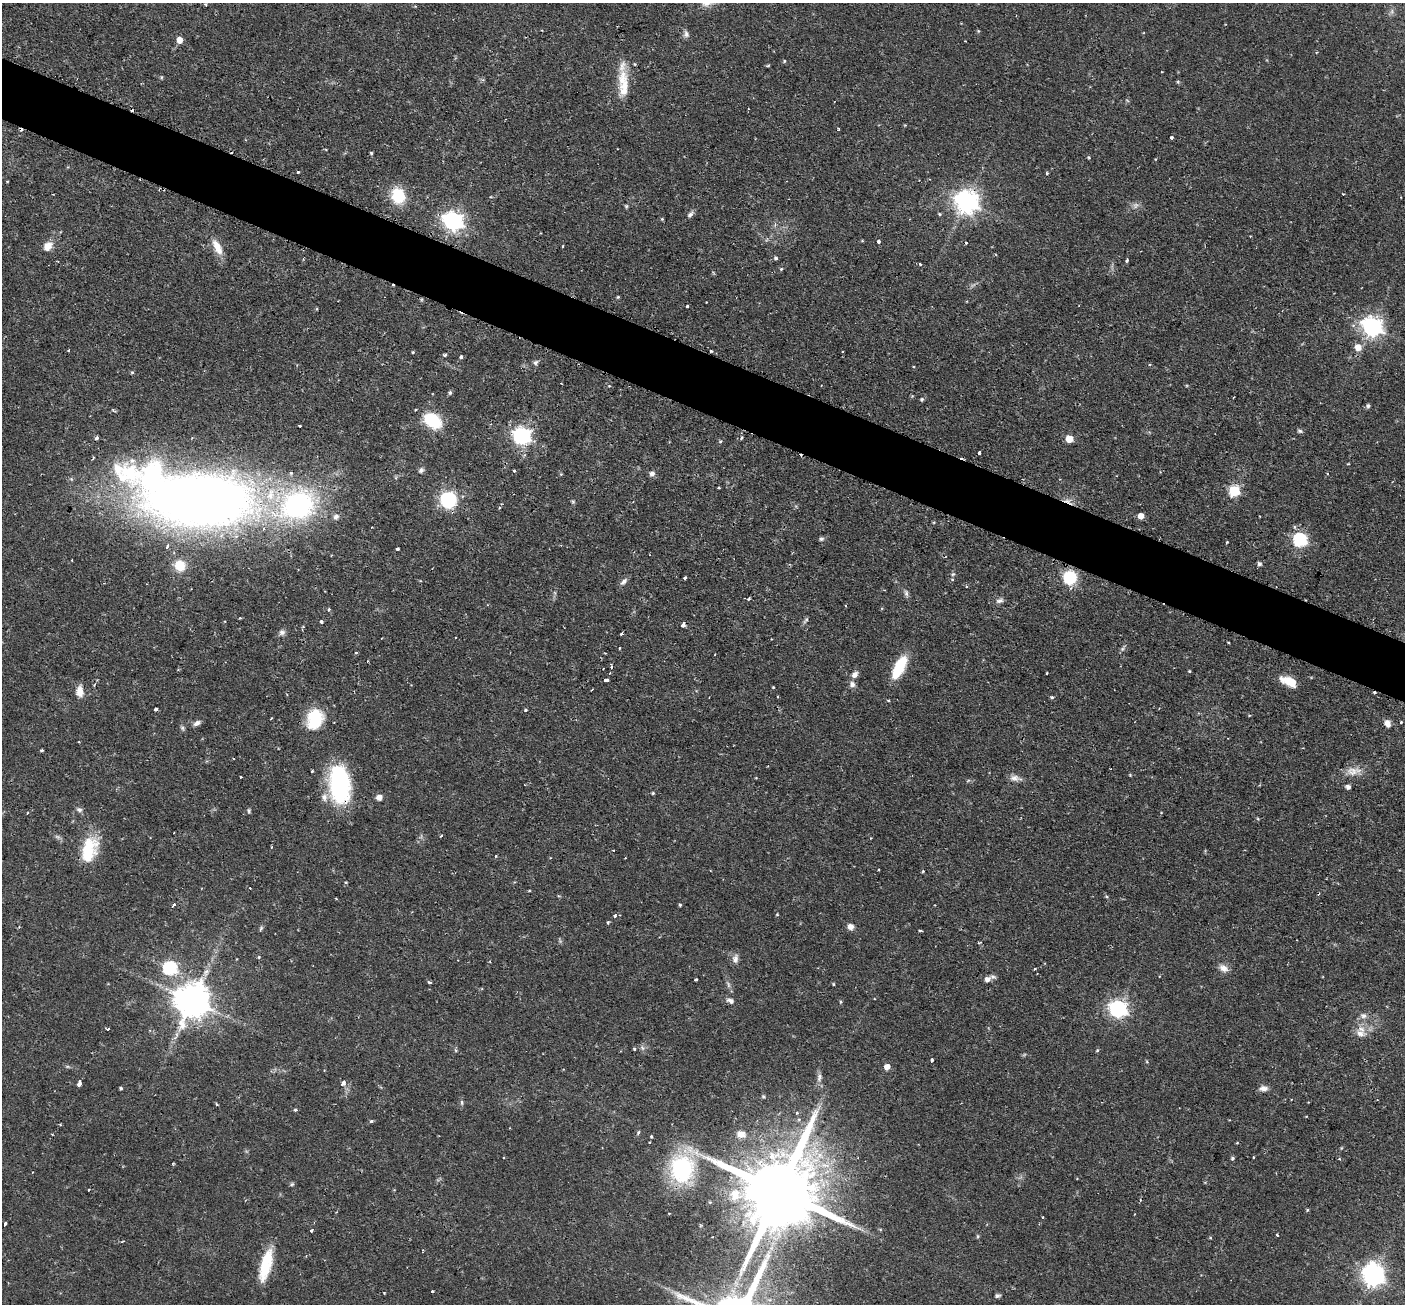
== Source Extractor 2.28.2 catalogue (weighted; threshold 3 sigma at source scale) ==
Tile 11 of 4 x 4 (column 3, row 3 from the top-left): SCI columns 2810-4212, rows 1588-2889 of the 5629 x 5644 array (HDU 1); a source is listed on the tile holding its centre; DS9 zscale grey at full resolution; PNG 1407 x 1306 px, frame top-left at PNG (2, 3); no overlay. Shown black and unused: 5% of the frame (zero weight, under 2 of 3 exposures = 1% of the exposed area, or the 3 px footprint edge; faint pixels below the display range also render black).
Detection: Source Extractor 2.28.2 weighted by HDU 2 'WHT'; one run over the whole footprint, this tile lists its part. Background 0.0673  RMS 0.0044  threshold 0.02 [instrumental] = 3 sigma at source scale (4.5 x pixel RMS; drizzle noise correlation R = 1.50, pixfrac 1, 0.05/0.05 arcsec/px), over >= 5 px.
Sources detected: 230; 2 too faint to see at this stretch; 3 inside a brighter object's white glare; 17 cosmic-ray / hot-pixel residue — not listed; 3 inside a brighter listed object's ellipse — not listed separately; the other 205 listed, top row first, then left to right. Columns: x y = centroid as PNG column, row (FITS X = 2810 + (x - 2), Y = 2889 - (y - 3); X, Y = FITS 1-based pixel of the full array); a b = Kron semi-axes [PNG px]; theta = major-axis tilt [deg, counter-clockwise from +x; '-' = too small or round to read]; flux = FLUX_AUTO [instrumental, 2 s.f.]
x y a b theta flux
1392 11 7 4 72 1
686 34 10 7 -82 1.7
180 40 5 5 - 5.2
965 41 2 2 - 0.32
1316 52 3 3 - 0.47
784 61 4 4 - 0.5
635 64 4 4 - 0.45
768 65 5 3 - 0.54
1161 72 3 2 - 0.48
161 77 5 4 - 0.58
1178 82 5 4 - 0.58
623 84 39 12 -87 12
905 125 4 3 - 0.37
839 129 3 2 - 0.52
1171 138 3 3 - 0.96
371 153 4 3 - 0.57
1088 157 4 4 - 0.56
1155 159 3 2 - 0.33
298 172 3 3 - 0.99
1047 173 3 3 - 0.63
1343 194 4 2 - 0.36
398 196 18 15 -75 15
967 202 8 8 - 400
626 206 5 4 - 0.58
690 214 9 5 53 1.6
939 214 5 4 - 0.58
662 219 4 3 - 0.45
453 221 8 7 - 230
878 242 4 3 - 1.3
48 246 11 8 48 4.8
562 246 3 2 - 0.55
217 247 23 9 -64 6.2
776 258 5 4 - 0.83
1127 260 3 3 - 1
919 263 3 3 - 5.2
781 269 5 4 - 0.57
618 297 4 4 - 0.54
687 306 3 3 - 0.75
1372 326 8 7 - 260
1358 347 6 6 - 5.1
68 350 3 2 - 0.53
711 351 3 2 - 0.6
842 351 3 2 - 0.51
413 352 4 3 - 0.48
445 355 3 3 - 1.1
461 357 4 3 - 2.3
536 362 7 6 - 1.1
132 372 4 4 - 0.59
450 392 5 5 - 0.88
922 399 5 4 - 0.76
1368 406 6 5 - 0.9
432 421 19 13 -33 20
1300 431 6 5 - 0.92
522 436 7 7 - 160
96 438 4 3 - 1.6
742 438 4 3 - 0.73
1069 439 5 5 - 9.8
720 441 5 4 - 0.6
979 453 4 3 - 1.7
1348 464 3 2 - 0.4
421 470 8 6 44 1.3
514 471 3 3 - 0.61
561 474 4 4 - 0.4
652 474 7 6 - 1.8
1234 491 6 6 - 39
200 499 93 38 -8 720
448 500 14 14 - 29
573 502 6 5 - 0.62
298 505 52 39 18 100
1141 516 5 5 - 4.1
934 522 5 3 - 0.4
372 527 2 2 - 0.35
821 539 7 5 1 0.94
1300 540 6 6 - 76
1227 542 3 3 - 0.34
167 547 5 4 - 1.1
397 549 3 3 - 2.3
1259 564 5 4 - 1.2
180 566 14 13 - 8
953 574 6 5 - 0.89
1070 577 11 10 - 24
685 578 3 3 - 0.97
624 581 12 6 47 1.7
966 587 4 3 - 0.6
906 593 9 5 -75 1.3
749 598 5 3 - 0.59
999 601 10 6 15 1.6
846 605 3 2 - 0.51
328 610 3 3 - 1.2
806 620 10 5 55 0.99
321 621 4 3 - 0.89
683 625 3 3 - 11
282 632 8 7 - 1.6
621 634 4 3 - 1.6
619 648 3 2 - 0.54
1123 648 10 4 59 1
356 653 4 3 - 0.51
715 654 2 2 - 0.3
899 667 24 9 63 20
1189 671 4 3 - 0.43
1047 673 3 2 - 0.38
855 675 9 6 46 2.2
606 680 4 3 - 1.9
1289 681 18 9 -25 7.6
852 684 8 7 - 1.9
773 687 3 2 - 0.39
592 690 3 2 - 0.76
80 691 14 8 90 4.3
1052 697 5 4 - 0.71
155 709 4 3 - 2.4
525 710 4 3 - 0.92
1249 715 4 3 - 0.37
271 718 2 2 - 0.44
315 719 24 18 73 19
1401 722 3 2 - 0.86
197 723 9 6 26 1.9
1387 723 8 6 -75 2.7
182 728 7 4 -89 0.88
79 742 3 2 - 0.33
41 750 3 2 - 0.66
312 771 3 3 - 0.61
1353 771 22 11 1 5.3
1130 775 5 3 - 0.36
241 776 3 3 - 1.3
1014 778 15 8 -6 2.5
339 784 38 20 -85 54
1348 787 5 4 - 1.9
653 793 4 3 - 0.53
379 797 7 6 - 2.2
79 810 8 6 -18 1.3
249 811 7 4 -81 0.69
441 836 4 3 - 0.41
89 850 32 17 74 18
496 856 3 2 - 0.55
625 858 2 2 - 0.37
879 869 3 3 - 0.63
923 871 4 3 - 0.43
529 891 4 3 - 0.36
174 904 5 3 - 1
680 905 4 4 - 0.54
615 915 6 4 64 0.76
777 915 4 3 - 0.38
608 922 3 3 - 0.95
850 926 7 7 - 2.4
261 928 8 4 55 0.72
920 931 4 3 - 0.57
979 943 5 3 - 0.41
259 957 4 3 - 0.74
735 959 12 8 79 2.3
170 968 7 6 - 73
1223 968 12 9 -35 3
1035 969 3 2 - 0.42
987 979 7 6 - 2.9
695 980 3 3 - 0.61
430 982 4 3 - 1.4
833 984 3 3 - 0.46
728 985 10 4 -69 1.4
192 1001 10 10 - 1100
730 1001 11 7 -23 1.8
841 1002 4 4 - 0.54
1118 1009 7 7 - 160
1364 1016 10 8 -10 2.1
108 1029 3 3 - 1.7
1361 1029 12 8 -56 3.7
642 1048 8 6 -68 1.2
634 1049 3 3 - 1
1097 1050 5 4 - 0.56
932 1060 4 3 - 0.97
887 1067 5 5 - 3.7
819 1077 13 7 78 2
343 1083 5 3 - 4.3
79 1084 4 3 - 30
121 1088 3 3 - 0.74
1263 1088 11 7 2 2.5
763 1096 5 4 - 0.64
462 1102 8 4 -90 0.91
216 1104 5 3 - 0.52
295 1110 4 3 - 0.96
797 1113 4 4 - 0.64
371 1121 4 4 - 0.68
638 1132 5 4 - 0.65
741 1134 12 9 -7 3.6
651 1136 3 3 - 0.8
650 1142 3 2 - 0.35
1237 1143 3 3 - 0.4
504 1157 3 2 - 0.48
1253 1157 4 2 - 0.38
1232 1158 4 4 - 0.86
682 1169 25 21 -80 56
292 1184 5 5 - 0.71
780 1190 27 19 60 7500
1307 1210 4 3 - 0.51
669 1213 3 3 - 1
1043 1217 4 2 - 0.32
5 1224 4 3 - 1.8
880 1229 6 3 -19 0.45
311 1230 3 3 - 1
1277 1235 4 3 - 0.49
978 1236 5 4 - 0.56
1210 1238 5 3 - 0.4
265 1268 34 14 77 14
1373 1275 9 8 - 290
432 1291 3 3 - 0.7
384 1293 3 3 - 0.37
997 1296 6 4 8 1.1
Overlapping masked pixels (flux is a lower limit): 5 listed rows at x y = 200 499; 339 784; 89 850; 682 1169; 780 1190